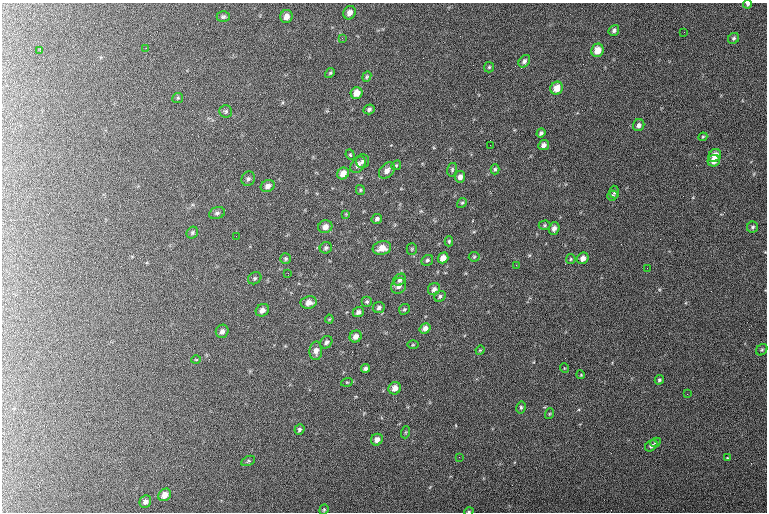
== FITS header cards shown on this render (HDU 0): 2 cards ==
NAXIS1  =                  765 / length of data axis 1
NAXIS2  =                  510 / length of data axis 2

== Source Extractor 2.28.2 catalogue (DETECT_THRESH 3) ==
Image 765 x 510 px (HDU 0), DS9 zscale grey, 1 PNG px = 1 image px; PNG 769 x 514 px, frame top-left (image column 1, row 510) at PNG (2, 3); each listed source drawn as its Kron ellipse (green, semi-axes under 4 px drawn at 4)
Background 126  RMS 6.8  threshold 20.4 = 3 sigma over >= 5 px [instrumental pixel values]
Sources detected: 106; all 106 listed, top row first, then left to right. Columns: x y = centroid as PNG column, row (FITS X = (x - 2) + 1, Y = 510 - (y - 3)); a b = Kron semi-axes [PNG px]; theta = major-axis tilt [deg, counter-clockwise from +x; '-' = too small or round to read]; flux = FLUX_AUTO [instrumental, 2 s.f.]
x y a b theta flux
748 4 4 4 - 790
349 13 7 6 - 2600
286 16 7 6 - 2700
223 17 6 5 - 910
614 30 6 5 - 1100
684 32 2 2 - 280
342 38 2 2 - 290
734 38 6 5 - 820
146 48 2 2 - 320
597 50 7 6 - 5300
40 51 3 3 - 450
524 61 7 5 52 1300
489 67 5 5 - 660
330 73 5 4 - 590
367 77 5 4 - 580
557 88 7 6 - 5300
357 93 6 5 - 4300
178 98 5 5 - 520
369 109 5 4 - 1100
226 111 6 6 - 900
639 125 6 5 - 1500
541 133 4 3 - 900
703 137 4 4 - 460
490 145 3 2 - 4200
544 145 5 5 - 1800
350 155 5 4 - 570
715 155 7 6 - 4500
363 161 7 6 - 1200
714 161 6 5 - 3200
358 165 9 6 52 2400
396 165 5 4 - 520
495 169 5 4 - 710
452 170 7 5 76 730
387 171 9 6 48 2600
343 173 6 5 - 4000
460 177 6 5 - 2200
248 179 7 6 - 1200
268 186 7 5 23 2200
360 190 5 4 - 570
614 192 6 5 - 820
612 195 5 5 - 720
462 203 5 4 - 640
217 213 8 6 19 1200
346 214 4 4 - 380
377 219 5 4 - 1100
545 225 6 4 0 620
325 227 7 6 - 2600
752 227 6 5 - 920
554 228 6 5 - 2100
192 233 6 5 - 860
236 236 2 2 - 500
449 241 5 4 - 630
326 248 6 5 - 950
382 248 9 6 11 4500
412 249 5 5 - 600
474 257 5 5 - 600
443 258 6 5 - 3500
583 258 6 5 - 2400
286 259 5 5 - 780
571 259 5 4 - 540
427 260 6 5 - 890
516 265 3 3 - 460
647 268 2 2 - 280
288 273 3 2 - 420
255 278 7 5 32 890
400 280 7 5 38 1300
399 286 8 7 - 2600
434 289 6 5 - 1700
440 296 6 5 - 870
309 302 8 6 9 3100
367 302 5 5 - 840
379 308 6 5 - 1100
404 309 6 5 - 670
262 310 7 6 - 2300
358 312 6 5 - 1600
329 319 4 4 - 440
425 328 6 5 - 2100
222 331 7 6 - 1800
356 336 6 5 - 2400
326 342 7 5 49 1300
413 345 6 4 1 440
480 350 5 4 - 450
762 350 6 5 - 660
316 351 9 6 88 2500
196 360 5 3 - 380
365 368 4 4 - 1200
564 368 5 3 - 350
581 375 4 3 - 410
659 380 5 4 - 780
347 382 6 3 17 510
395 388 6 6 - 3200
687 394 2 2 - 180
521 407 6 4 79 750
549 414 5 3 - 490
299 429 5 5 - 930
406 432 6 4 71 430
377 440 6 5 - 2300
655 442 5 4 - 670
651 446 7 5 37 1400
459 457 2 2 - 270
727 458 3 3 - 510
248 461 7 4 26 620
165 495 7 5 44 3000
145 502 6 5 - 1500
324 510 5 4 - 580
469 511 5 3 - 430
At the frame edge (FLAGS 8, measured only in part): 2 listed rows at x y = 748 4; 469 511